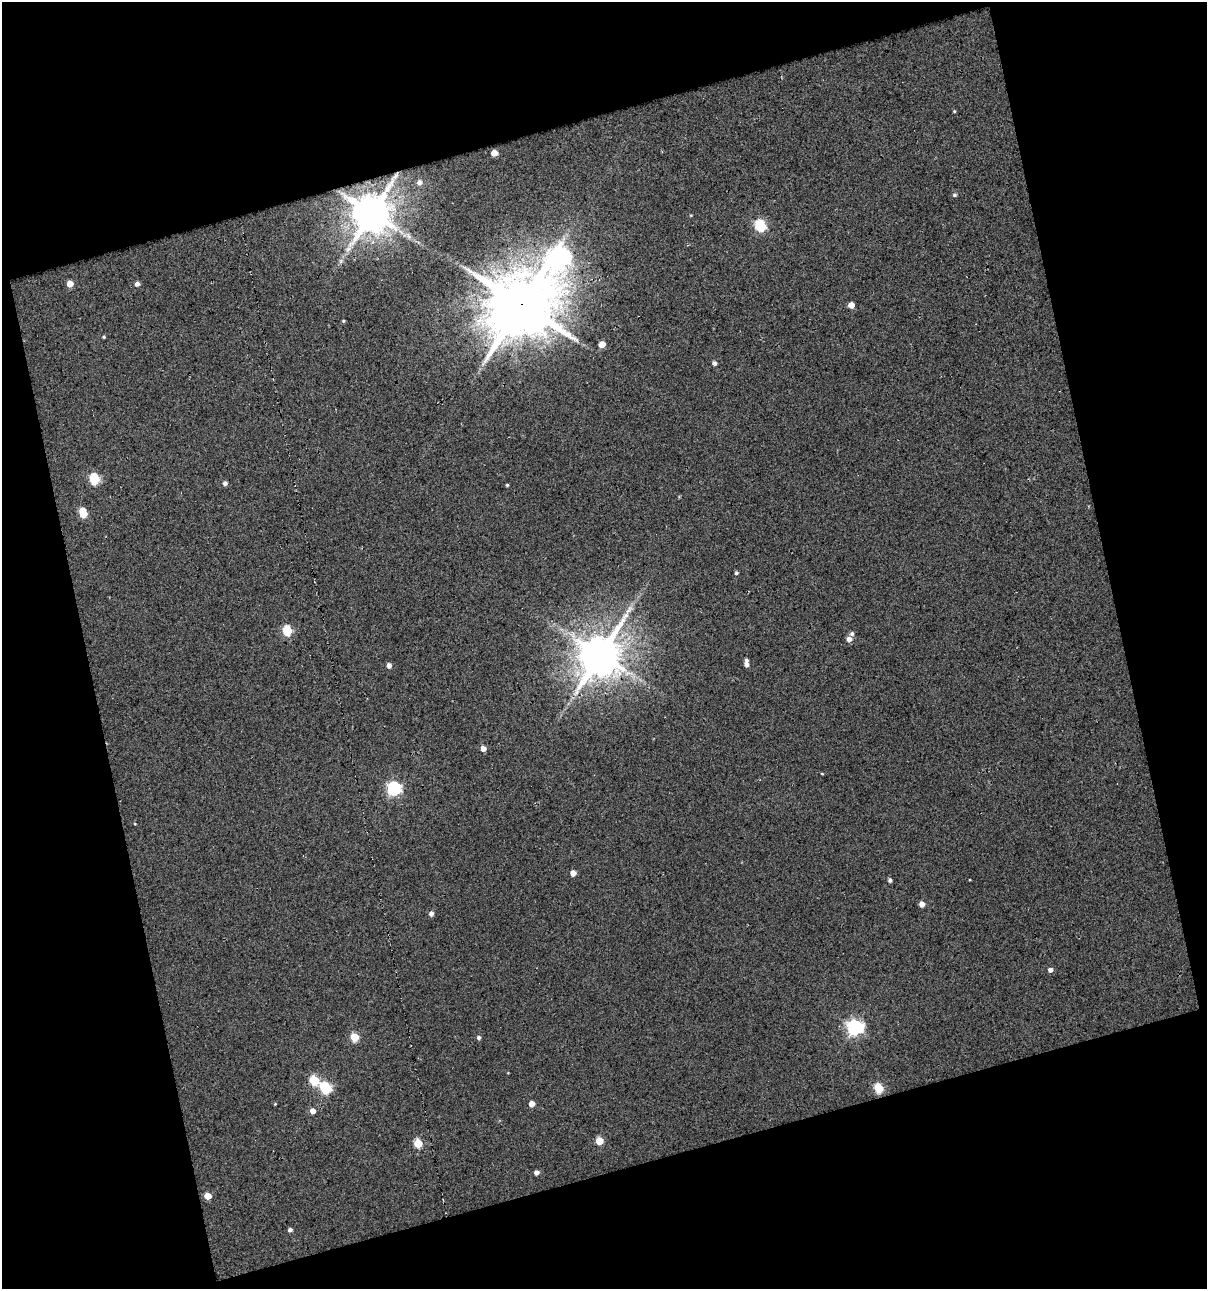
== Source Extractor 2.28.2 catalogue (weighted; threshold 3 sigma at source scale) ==
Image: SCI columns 23-1227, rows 1-1287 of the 1244 x 1287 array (HDU 1 of 3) = the unmasked area's bounding box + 8 px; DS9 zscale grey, full resolution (1 PNG px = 1 image px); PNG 1209 x 1291 px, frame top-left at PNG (2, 2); no overlay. Shown black and unused: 33% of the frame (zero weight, under 3 of 5 exposures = <1% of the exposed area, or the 3 px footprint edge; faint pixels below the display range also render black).
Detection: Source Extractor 2.28.2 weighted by HDU 2 'WHT'. Background 0.0177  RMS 0.047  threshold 0.21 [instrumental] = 3 sigma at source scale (4.5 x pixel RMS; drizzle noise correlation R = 1.50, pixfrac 1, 0.0396/0.0396 arcsec/px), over >= 5 px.
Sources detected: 52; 1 long thin detection or spike segment (spike, bleed or trail) — not listed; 1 inside a brighter listed object's ellipse — not listed separately; the other 50 listed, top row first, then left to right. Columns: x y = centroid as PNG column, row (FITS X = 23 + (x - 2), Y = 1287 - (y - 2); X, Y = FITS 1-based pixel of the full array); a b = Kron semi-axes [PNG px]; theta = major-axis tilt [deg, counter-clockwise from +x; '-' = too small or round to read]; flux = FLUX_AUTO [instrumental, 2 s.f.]
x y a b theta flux
954 111 4 3 - 4.4
494 153 5 4 - 62
395 176 8 4 53 12
419 182 5 5 - 17
954 195 5 5 - 8.8
372 213 12 11 - 14000
760 225 6 5 - 430
348 249 9 7 46 22
560 258 12 10 47 2300
70 284 5 5 - 56
137 284 5 5 - 18
521 304 22 20 29 30000
851 305 5 4 - 47
343 321 4 3 - 5.2
104 337 4 4 - 5.1
602 344 5 5 - 44
714 363 5 4 - 14
94 479 6 5 - 310
225 483 5 5 - 15
507 485 3 3 - 4.9
83 513 8 5 -74 130
736 573 4 4 - 7.8
287 631 6 5 - 240
852 634 6 5 - 12
849 639 5 5 - 24
600 655 14 11 53 18000
747 664 6 5 - 18
389 665 5 4 - 22
483 748 5 5 - 30
822 774 4 2 - 3.6
394 788 6 6 - 760
573 873 4 4 - 38
890 880 4 4 - 12
922 904 4 4 - 32
431 913 5 5 - 19
1050 970 5 5 - 19
855 1027 7 6 - 1300
355 1037 5 5 - 130
479 1037 5 5 - 11
314 1080 6 5 - 230
326 1088 6 6 - 430
879 1088 5 5 - 200
275 1104 3 3 - 3.5
532 1104 4 4 - 45
313 1111 5 5 - 32
599 1141 5 5 - 94
418 1143 5 5 - 150
536 1172 4 4 - 20
208 1196 5 5 - 62
290 1230 5 4 - 13
Overlapping masked pixels (flux is a lower limit): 2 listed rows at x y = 372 213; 521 304